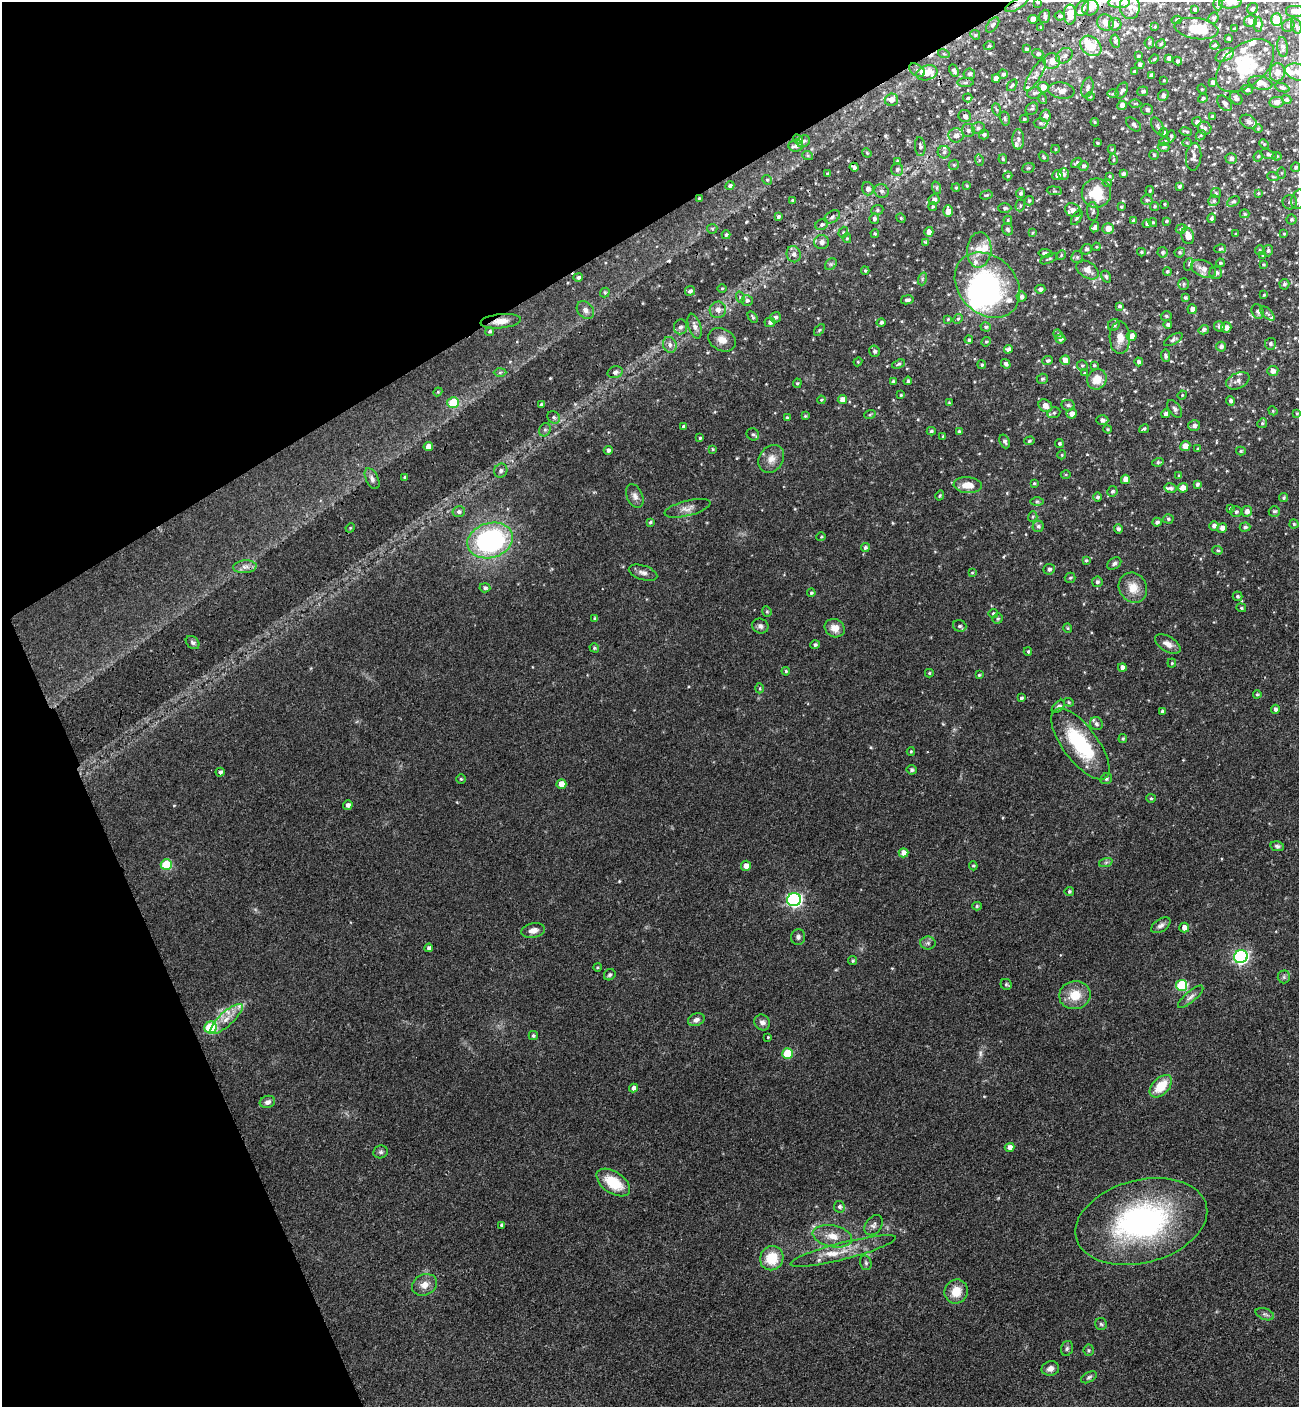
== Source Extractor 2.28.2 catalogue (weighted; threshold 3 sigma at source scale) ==
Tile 5 of 4 x 4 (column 1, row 2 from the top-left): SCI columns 379-1675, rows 2911-4315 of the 5807 x 5820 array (HDU 1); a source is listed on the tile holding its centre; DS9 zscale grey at full resolution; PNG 1301 x 1409 px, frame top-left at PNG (2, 2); each listed source drawn as its Kron ellipse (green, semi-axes under 4 px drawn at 4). Shown black and unused: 25% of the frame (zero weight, under 3 of 4 exposures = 9% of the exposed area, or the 3 px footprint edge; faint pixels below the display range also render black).
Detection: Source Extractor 2.28.2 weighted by HDU 2 'WHT'; one run over the whole footprint, this tile lists its part. Background 0.0416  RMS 0.0055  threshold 0.025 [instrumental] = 3 sigma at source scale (4.5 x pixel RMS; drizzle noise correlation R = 1.50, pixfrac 1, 0.05/0.05 arcsec/px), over >= 5 px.
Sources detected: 592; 1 too faint to see at this stretch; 4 inside a brighter object's white glare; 3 cosmic-ray / hot-pixel residue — neither listed nor drawn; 39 inside a brighter listed object's ellipse — not listed separately; of the other 545, all 500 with FLUX_AUTO >= 0.524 (the completeness limit of this list) listed and drawn (45 fainter detections not listed), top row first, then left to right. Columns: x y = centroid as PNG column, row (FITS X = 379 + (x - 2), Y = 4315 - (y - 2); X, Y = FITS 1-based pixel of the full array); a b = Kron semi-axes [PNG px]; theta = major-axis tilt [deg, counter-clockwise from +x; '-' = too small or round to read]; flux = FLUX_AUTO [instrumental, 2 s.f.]
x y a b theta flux
1038 2 3 3 - 0.68
1119 2 10 6 1 9.9
1230 3 11 5 4 2.9
1218 4 6 4 -90 0.91
1016 5 12 5 29 1.9
1130 7 12 10 -86 4
1082 8 8 6 59 2.3
1090 8 8 7 - 3.2
1253 8 6 5 - 1
1195 9 4 3 - 1.2
1295 11 9 6 0 3.7
1070 15 10 6 89 11
1045 16 7 5 70 1.3
1060 16 5 4 - 1.2
1213 18 6 5 - 1.1
1033 19 4 4 - 4.2
1177 20 5 3 - 1
1276 20 6 5 - 17
1250 21 6 5 - 3.2
1105 23 9 7 -38 4
1115 24 6 6 - 2.5
1258 24 7 4 90 1.2
993 25 9 5 53 1.2
1288 26 6 6 - 1.4
1296 26 8 5 -69 1.3
1155 27 3 3 - 0.53
1041 28 4 3 - 0.86
1196 29 22 10 -8 13
1234 29 3 2 - 0.52
975 35 5 4 - 0.68
1228 39 3 3 - 1
1115 41 7 4 -82 0.97
1149 43 5 4 - 0.8
1161 44 5 4 - 0.67
1215 45 4 4 - 1.1
989 46 5 3 - 0.58
1091 46 11 9 -42 20
1283 47 10 5 -84 2
1026 49 3 3 - 1.1
944 54 6 3 -18 0.69
1038 54 5 5 - 1.1
1225 55 10 6 28 1.9
1065 56 9 7 38 2.2
1138 56 3 3 - 0.67
1169 58 4 4 - 1.9
1154 59 5 4 - 0.62
1052 61 8 8 - 5.3
1178 61 5 3 - 1.1
1140 65 5 4 - 1.3
1245 65 34 20 39 20
917 70 9 5 -34 1.4
954 71 6 4 -66 1.1
1135 72 4 3 - 1.1
1277 72 9 7 77 3.5
1298 72 13 8 -17 3.6
927 73 11 7 17 6.6
969 74 6 5 - 1.4
1003 74 5 4 - 1.1
1035 75 18 5 59 2.8
1151 75 4 3 - 1.2
996 78 4 4 - 3.2
1164 80 4 4 - 0.54
1213 82 4 4 - 2.4
965 83 8 4 0 1.1
1260 83 12 7 -11 4.8
1012 85 6 4 55 0.83
1043 87 5 5 - 4.5
1087 88 10 5 76 1.8
1282 88 7 4 -21 1.1
1202 89 5 4 - 0.64
1122 90 8 5 61 1.8
1247 90 6 4 -19 1.2
1061 91 13 8 -8 3.6
1143 91 5 5 - 1.2
1034 93 7 5 12 1.5
1113 94 6 4 2 0.83
1163 95 5 5 - 1.5
1090 97 5 3 - 0.58
968 98 5 3 - 0.66
1203 98 5 4 - 0.85
1236 98 7 5 -48 1.7
1043 99 5 3 - 0.55
891 100 7 6 - 3
1287 100 5 4 - 0.91
1276 102 7 5 8 2
1225 103 9 6 -47 2.2
1135 104 6 4 1 0.85
1122 105 5 4 - 3.3
996 109 6 4 -70 0.83
1032 109 7 5 42 0.95
1147 110 6 5 - 1.4
965 116 6 6 - 1.9
1045 116 6 5 - 1.8
1212 117 3 3 - 1
1005 119 7 5 -76 1
1024 119 4 4 - 0.74
1095 122 4 3 - 0.64
1197 122 5 4 - 1.6
1249 122 9 6 -29 1.7
1040 123 7 5 -2 1.1
1134 124 9 5 -40 1.6
1158 126 9 5 -62 1.4
978 128 7 5 0 1.3
1205 128 7 6 - 1.4
1258 129 4 4 - 0.56
968 130 6 6 - 1.7
1164 132 4 3 - 0.99
1186 132 6 3 -12 0.92
984 134 5 5 - 1.2
956 135 7 7 - 3
1201 135 5 4 - 0.68
1171 136 6 3 86 1.1
798 139 5 4 - 0.72
1018 139 10 6 90 1.9
803 141 7 5 34 1.6
1164 141 5 4 - 0.72
1097 143 4 3 - 0.66
1187 143 5 4 - 0.67
1264 144 5 4 - 0.66
796 146 7 6 - 1.6
920 147 9 5 -85 1.6
1163 147 6 4 4 1
1055 149 4 4 - 0.64
1112 149 4 3 - 0.74
944 152 6 6 - 1.5
867 153 5 4 - 0.66
1268 154 8 4 -17 1.3
1154 155 5 4 - 0.66
808 156 5 3 - 0.62
1258 156 5 4 - 0.8
1277 156 4 4 - 0.7
1044 157 6 3 -52 0.65
1194 157 14 7 85 2.3
1231 158 5 5 - 1.8
1003 159 4 3 - 0.67
979 160 6 4 -72 0.69
1113 160 5 4 - 0.75
897 161 4 4 - 1.1
1077 163 6 3 37 0.88
954 165 5 4 - 0.81
1083 166 5 5 - 1.2
854 167 4 4 - 1.6
1296 167 5 4 - 1.1
1028 168 6 5 - 0.82
897 170 6 6 - 1.4
1281 173 6 4 -90 0.74
828 174 3 3 - 0.83
1064 174 6 5 - 1.4
1123 174 4 3 - 1.4
1057 175 5 5 - 2.5
1008 176 5 4 - 0.73
1109 176 4 3 - 0.64
1273 177 6 3 -20 0.74
767 180 5 4 - 0.78
1107 183 4 4 - 0.75
730 186 4 4 - 1.3
967 186 3 3 - 0.58
1179 186 4 3 - 1.1
937 188 6 4 -72 0.83
956 188 4 3 - 0.72
868 189 7 6 - 2.2
882 191 7 6 - 1.7
1054 191 7 3 -5 0.73
1150 191 4 3 - 0.7
1020 193 5 4 - 1.2
1096 193 15 14 - 17
1216 193 5 5 - 0.75
1258 193 4 3 - 0.56
986 195 6 4 16 0.83
699 198 3 3 - 0.58
1298 199 10 6 69 2.4
793 200 4 3 - 1
934 200 6 5 - 2.2
1147 200 6 5 - 1
1029 201 5 4 - 0.89
1214 201 6 5 - 1.1
1233 201 7 4 28 1
1290 202 7 7 - 2.2
1164 204 3 3 - 0.58
1020 205 6 4 72 0.88
1155 206 4 4 - 0.85
933 207 4 4 - 0.76
1121 207 3 3 - 0.7
1005 208 6 4 0 1.1
877 210 6 5 - 0.94
1073 210 8 6 -26 2.6
948 211 5 4 - 4.7
1093 211 9 6 -85 1.3
1245 214 5 4 - 0.73
778 217 4 4 - 1.3
832 217 8 5 32 1.5
901 218 5 4 - 0.65
1077 218 8 4 57 0.99
1212 218 5 4 - 1.2
874 219 5 5 - 1.5
1291 219 5 5 - 0.97
1008 220 4 4 - 0.68
1133 221 4 4 - 1.1
1167 221 4 3 - 0.74
1153 222 4 4 - 0.8
822 224 7 5 32 1.2
1147 224 4 4 - 1.4
1095 227 5 4 - 1.3
712 229 5 5 - 0.75
1007 229 6 5 - 1.3
1108 229 5 5 - 4.8
1181 229 5 4 - 1
843 232 6 4 70 0.79
929 232 5 4 - 2.4
875 233 4 3 - 0.59
1032 233 3 3 - 0.64
1235 234 3 3 - 0.53
1284 234 3 3 - 0.59
726 235 4 3 - 0.97
1188 236 8 6 -71 5.1
847 238 5 4 - 0.7
822 242 7 7 - 2.5
926 242 4 2 - 0.57
1096 247 4 4 - 0.55
1086 249 5 5 - 1.2
1220 249 6 4 14 0.75
979 250 18 12 86 7.2
1260 250 5 4 - 0.71
1268 251 6 5 - 1.1
1141 252 4 3 - 0.82
1162 252 5 5 - 1.2
1180 252 5 5 - 0.98
1045 253 7 3 -7 1.2
794 254 8 7 - 2.3
1061 255 5 4 - 0.64
1263 256 4 3 - 0.56
1077 257 6 6 - 1.2
1049 259 9 4 26 1
1220 263 4 4 - 0.82
831 264 7 5 44 1.1
1189 264 6 4 71 0.78
1263 265 3 2 - 0.55
1203 269 13 8 -24 4
1087 270 12 8 -34 4
865 271 4 3 - 0.7
1167 272 5 4 - 0.84
1216 273 6 6 - 1.7
578 277 5 4 - 1.2
1106 277 6 4 -57 1.1
922 279 6 4 72 0.87
1184 284 6 5 - 1
1284 284 5 5 - 1
987 285 36 28 -45 92
722 288 5 3 - 0.55
1040 289 5 4 - 1.8
690 291 5 4 - 1.5
605 292 5 4 - 0.92
1264 295 4 3 - 0.54
1021 296 5 5 - 1.6
740 297 6 3 -72 0.61
1185 298 3 3 - 0.92
747 300 6 5 - 1.4
907 300 6 4 9 1.6
1119 306 4 3 - 1
1192 309 5 4 - 2.9
585 310 10 7 -48 2.6
718 310 8 8 - 3
1258 311 8 5 -69 1.7
1267 313 9 4 -44 1
1166 316 5 5 - 1
753 317 6 3 -57 0.84
775 317 5 5 - 1.4
948 319 4 4 - 0.54
958 319 5 4 - 0.77
501 321 20 7 6 5
770 322 5 4 - 1.4
881 322 4 4 - 1.3
1114 325 6 5 - 1.4
1168 325 4 4 - 1.3
695 326 13 6 -73 2.7
1219 326 5 5 - 1.6
680 327 7 6 - 1.9
986 327 5 4 - 0.95
1226 327 5 5 - 2.6
819 330 7 3 53 0.69
1204 330 5 4 - 1.6
490 331 4 4 - 0.98
1058 334 5 4 - 1.1
1132 336 5 5 - 3.3
1120 338 16 10 -89 5.3
1060 339 5 4 - 1.5
1173 339 10 5 30 1.2
722 340 14 11 -27 4.7
969 340 4 4 - 0.95
986 342 5 4 - 0.77
1270 344 6 5 - 1.4
670 345 8 6 -69 2.1
1221 347 5 5 - 1.5
1008 349 4 4 - 1.8
875 351 6 5 - 1.4
1166 356 6 4 -84 1.1
1048 360 5 4 - 1.2
1065 360 5 5 - 3.7
858 362 4 4 - 0.55
1139 362 4 4 - 1.8
899 364 7 4 20 0.98
1006 364 5 4 - 1.5
982 365 4 4 - 0.92
1082 365 5 5 - 0.98
1094 365 4 3 - 0.66
1273 371 6 5 - 3.1
500 372 6 4 2 0.86
615 372 8 5 14 1.9
1085 373 4 3 - 0.64
1042 379 6 5 - 1.1
1097 379 10 9 - 7.1
893 381 3 3 - 0.84
908 381 4 4 - 1.3
1238 381 12 7 25 2.9
797 383 5 4 - 0.7
438 392 4 4 - 0.64
901 395 3 3 - 0.66
1182 395 5 4 - 0.6
821 400 4 4 - 0.6
842 400 4 4 - 4.5
1230 401 4 4 - 1.3
453 403 6 5 - 17
949 403 4 4 - 0.68
541 404 4 3 - 1
1068 405 7 5 -11 1.3
1045 406 7 6 - 4
1175 409 10 6 -54 1.7
1273 411 5 4 - 0.53
1054 413 7 5 22 1.1
1297 413 4 3 - 0.64
870 414 6 3 20 0.64
1072 414 5 5 - 3.5
1166 414 4 4 - 2
805 416 4 4 - 0.62
554 417 7 5 -44 1.3
787 417 4 4 - 0.58
1102 420 6 4 -2 2
1262 423 5 4 - 0.74
684 426 4 4 - 1.1
1194 426 6 5 - 1.9
1108 429 4 3 - 0.65
1144 429 5 4 - 1.1
545 430 7 5 68 1.2
931 431 4 4 - 0.98
959 431 4 3 - 0.76
753 434 6 6 - 1.3
943 437 3 3 - 0.87
700 438 4 4 - 0.86
1005 441 7 5 -69 1.5
1029 441 5 4 - 0.76
1059 444 4 4 - 1.1
1185 446 5 5 - 4.7
428 447 4 4 - 4.3
713 449 4 3 - 0.55
1198 449 4 3 - 0.67
608 450 4 4 - 1.4
1241 451 5 4 - 0.85
1062 455 4 4 - 0.6
771 459 15 12 55 4.9
1158 462 6 4 14 1
501 471 7 6 - 1.7
1066 474 5 3 - 0.58
1179 475 4 3 - 0.59
405 477 4 3 - 0.82
372 479 11 6 -63 2
1125 479 4 4 - 4.1
1034 483 3 3 - 0.66
1197 484 4 4 - 1.3
968 485 14 8 -4 6.4
1171 488 6 5 - 1.5
1183 488 5 4 - 3.6
1112 491 5 5 - 1.2
635 496 12 8 -66 2.8
940 496 5 4 - 0.89
1097 497 4 4 - 1.3
1284 498 4 4 - 1
1037 502 6 4 0 0.86
687 508 23 7 14 4.1
1230 509 4 3 - 0.69
1247 511 5 5 - 2.9
1274 511 5 5 - 1.2
459 512 6 5 - 1.7
1236 512 6 5 - 1.3
1033 517 5 4 - 0.76
1168 519 5 4 - 0.82
650 522 4 3 - 0.8
1157 522 5 4 - 1.6
1294 524 4 4 - 0.78
1038 526 6 5 - 1.5
1214 526 5 4 - 2.1
1245 527 5 4 - 1.3
350 528 5 4 - 0.61
1222 528 5 4 - 2.5
1118 529 5 4 - 1.4
821 537 4 4 - 0.63
490 540 23 17 17 93
865 547 4 4 - 1.3
1218 550 5 4 - 0.83
1086 560 3 3 - 0.78
1114 564 7 5 34 1.4
245 567 12 6 4 2.8
1049 569 6 5 - 1.6
643 573 15 7 -18 2.6
972 573 4 4 - 0.6
1070 578 5 5 - 0.89
1097 582 5 5 - 1.4
485 588 5 4 - 1.3
1133 588 15 13 -58 7.8
811 593 4 4 - 0.95
1237 596 5 5 - 0.99
1241 608 5 4 - 0.73
767 611 5 4 - 0.76
993 614 4 4 - 1
595 618 4 3 - 1.1
998 619 5 5 - 0.89
760 626 8 7 - 1.9
960 626 7 5 -20 1.4
835 628 10 9 - 4.8
1068 628 5 4 - 0.62
193 643 7 5 -42 1.3
1168 644 14 7 -31 3.9
815 645 5 4 - 1.2
594 648 5 4 - 0.92
1028 651 4 3 - 0.86
1172 663 4 4 - 0.59
1122 668 4 4 - 2.7
786 671 4 4 - 0.8
929 673 4 4 - 0.75
979 675 3 3 - 0.67
760 688 5 3 - 0.6
1257 694 4 3 - 0.72
1021 698 4 3 - 1.1
1069 702 5 4 - 0.63
1058 706 8 4 45 1.9
1275 709 4 4 - 1.5
1162 711 3 3 - 1.1
1096 724 7 6 - 1.8
1123 739 4 4 - 0.94
1080 744 42 17 -53 41
911 751 4 3 - 0.68
912 770 5 5 - 1.2
220 772 4 4 - 1.5
461 779 5 4 - 0.71
1106 779 6 5 - 1.1
561 784 5 5 - 5.5
1151 798 5 4 - 0.72
348 805 5 4 - 2.2
1277 846 7 5 -11 1.3
903 853 5 4 - 3.9
1106 862 7 4 19 1
166 865 5 5 - 22
746 866 5 5 - 3
973 866 4 4 - 0.73
1069 891 4 4 - 1
794 900 7 6 - 110
977 906 5 4 - 0.84
1161 925 11 6 33 2.1
1184 928 5 5 - 3.4
533 930 12 7 11 3.6
798 937 8 7 - 1.6
928 943 8 6 -1 1.4
429 948 4 4 - 1.4
1241 957 7 6 - 120
853 961 4 4 - 0.82
597 967 4 3 - 0.63
610 975 6 5 - 1.1
1284 977 6 6 - 1.2
1006 984 6 5 - 0.98
1182 985 6 5 - 37
1075 995 16 14 10 11
1191 997 16 5 41 2.4
226 1019 21 7 42 5.8
696 1020 8 6 20 2.2
762 1022 8 7 - 2.3
211 1027 6 5 - 39
533 1036 4 4 - 1
768 1037 3 3 - 0.54
787 1054 5 5 - 19
1161 1086 13 8 46 13
633 1088 4 4 - 2.1
267 1102 8 6 17 2.1
1009 1147 5 4 - 2.7
381 1152 7 6 - 1.3
613 1183 19 10 -34 16
839 1207 6 5 - 1.6
1141 1222 67 41 14 130
502 1225 4 3 - 0.93
874 1225 11 8 53 2.2
832 1236 20 11 -11 7.8
843 1251 54 8 14 12
772 1258 12 11 - 15
866 1263 7 5 -75 1
425 1285 13 10 24 4.6
956 1291 12 11 - 8.5
1265 1314 10 5 -20 1.5
1101 1324 6 6 - 1
1067 1348 8 5 74 1.3
1089 1350 5 5 - 0.75
1050 1368 9 7 12 2.7
1089 1377 8 5 29 1.2
Overlapping masked pixels (flux is a lower limit): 4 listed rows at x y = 1119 2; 1016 5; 699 198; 501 321
Isophote crosses this tile's border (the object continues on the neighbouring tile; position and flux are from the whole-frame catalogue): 6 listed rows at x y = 1038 2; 1119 2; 1230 3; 1295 11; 1298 72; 1298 199